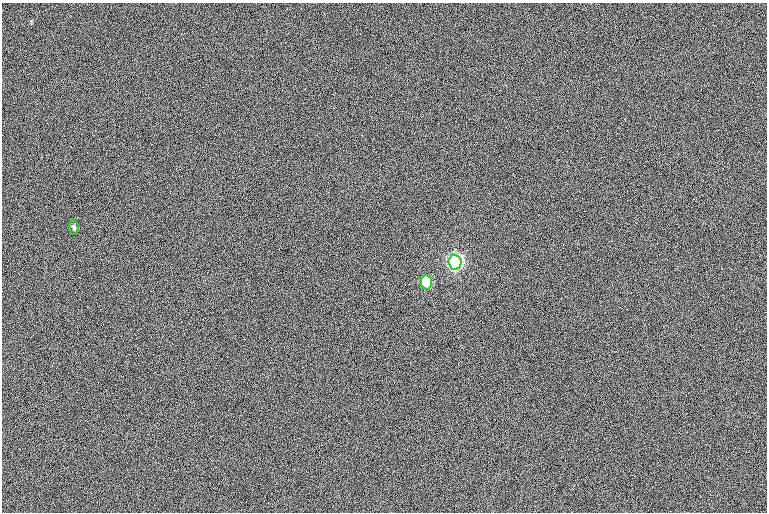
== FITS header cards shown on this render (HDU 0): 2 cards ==
NAXIS1  =                  765
NAXIS2  =                  510

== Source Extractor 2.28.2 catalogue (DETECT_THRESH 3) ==
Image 765 x 510 px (HDU 0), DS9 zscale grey, 1 PNG px = 1 image px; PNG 769 x 514 px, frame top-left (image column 1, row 510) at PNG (2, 3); each listed source drawn as its Kron ellipse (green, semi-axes under 4 px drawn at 4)
Background -1.2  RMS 12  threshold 35.3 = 3 sigma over >= 5 px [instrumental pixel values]
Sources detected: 3; all 3 listed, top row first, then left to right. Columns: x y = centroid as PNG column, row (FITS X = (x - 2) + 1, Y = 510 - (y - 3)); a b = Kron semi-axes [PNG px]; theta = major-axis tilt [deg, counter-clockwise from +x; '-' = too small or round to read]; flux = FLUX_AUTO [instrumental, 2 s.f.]
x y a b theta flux
74 227 8 4 -84 1900
455 262 7 6 - 360000
426 282 7 5 -82 58000